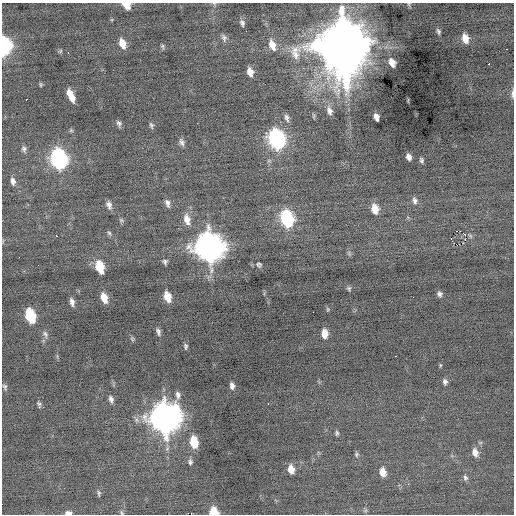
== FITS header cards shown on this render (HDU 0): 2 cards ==
NAXIS1  =                  512 / Axis length
NAXIS2  =                  512 / Axis length

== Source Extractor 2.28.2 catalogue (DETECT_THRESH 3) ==
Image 512 x 512 px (HDU 0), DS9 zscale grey, 1 PNG px = 1 image px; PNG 516 x 516 px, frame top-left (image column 1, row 512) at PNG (2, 3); no overlay
Background -0.089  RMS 0.82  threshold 2.46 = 3 sigma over >= 5 px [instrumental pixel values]
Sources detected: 86; all 86 listed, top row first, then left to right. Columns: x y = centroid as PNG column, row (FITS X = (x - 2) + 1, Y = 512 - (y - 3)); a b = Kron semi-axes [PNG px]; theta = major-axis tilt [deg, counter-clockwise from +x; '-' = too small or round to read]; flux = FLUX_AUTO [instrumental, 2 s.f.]
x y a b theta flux
409 4 6 4 -89 73
126 5 7 5 -37 810
242 23 8 5 -73 160
438 31 7 4 -73 120
224 38 10 6 -74 180
465 38 9 6 -75 570
122 43 10 7 -69 580
272 45 14 8 -70 600
4 46 11 6 89 10000
162 46 7 4 -74 84
343 46 18 15 -79 550000
507 49 2 2 - 32
60 51 6 4 46 75
68 53 3 2 - 95
392 62 8 5 -68 530
489 64 3 3 - 130
250 72 8 5 -73 470
41 84 5 4 - 74
512 94 11 4 86 170
71 95 12 5 -66 710
26 99 2 2 - 200
329 111 12 7 -72 320
314 116 7 4 -86 79
376 117 7 4 -75 290
287 118 11 6 -75 210
119 123 7 5 -64 160
151 125 8 5 -74 120
71 130 5 5 - 76
276 139 12 8 -73 14000
181 142 9 6 -67 190
24 149 9 6 -75 160
409 157 6 5 - 250
58 159 12 8 -73 15000
422 160 5 3 - 110
13 181 9 5 -78 230
415 200 10 7 -75 200
167 203 10 6 -72 210
109 205 9 5 -73 240
375 209 10 7 -80 720
287 219 11 8 -76 6900
121 220 7 5 -28 97
187 220 13 7 -74 500
460 231 2 2 - 400
109 233 6 5 - 98
465 235 3 2 - 230
56 236 3 2 - 650
451 239 2 2 - 100
209 247 14 11 -70 66000
349 253 9 4 -68 99
165 262 6 5 - 130
259 264 8 7 - 140
100 267 11 6 -73 1700
349 289 7 5 -82 100
439 294 6 5 - 160
167 297 9 6 -73 870
104 298 10 6 -72 720
72 302 9 5 -81 250
328 309 5 5 - 77
313 312 2 2 - 75
30 316 11 7 -75 3200
158 332 8 4 -68 170
45 334 10 7 -64 180
324 334 8 6 -85 610
132 339 7 5 -70 84
185 346 7 4 -84 120
440 365 4 4 - 58
445 382 7 5 -81 170
232 386 7 5 -86 220
5 387 7 5 -69 110
111 399 9 5 -77 200
39 404 8 4 -73 120
268 404 3 2 - 59
165 418 14 12 87 76000
337 433 7 4 -90 100
194 442 10 6 -82 1600
475 452 10 7 -74 400
356 454 7 5 88 100
190 462 8 6 -81 150
291 469 9 6 -76 540
383 472 10 7 -78 500
465 478 8 6 -75 150
99 493 9 4 89 110
365 510 7 5 45 95
213 512 7 6 - 1200
68 513 9 5 3 200
122 513 6 4 -70 80
At the frame edge (FLAGS 8, measured only in part): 7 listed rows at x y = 409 4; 126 5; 4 46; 512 94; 213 512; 68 513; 122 513